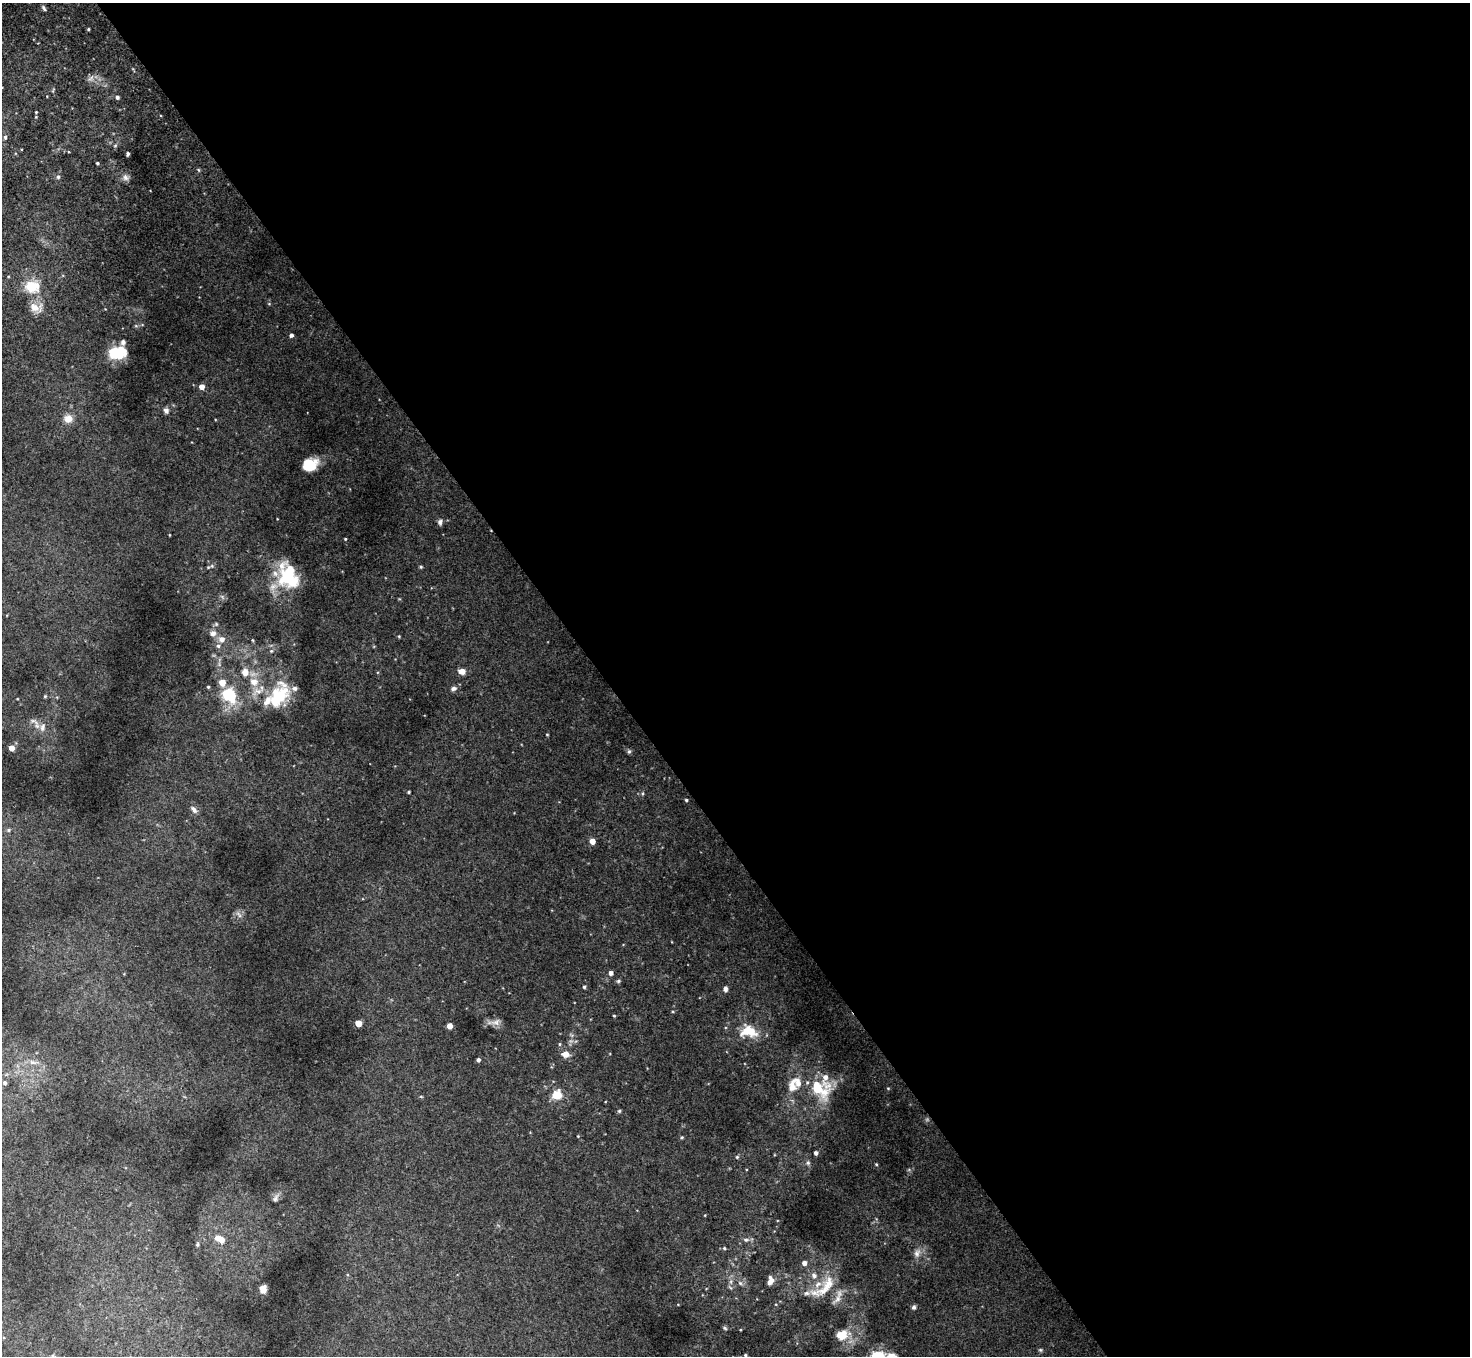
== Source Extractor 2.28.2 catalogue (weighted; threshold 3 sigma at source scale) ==
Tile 8 of 4 x 4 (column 4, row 2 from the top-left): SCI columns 4407-5874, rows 2867-4220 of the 5877 x 5870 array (HDU 1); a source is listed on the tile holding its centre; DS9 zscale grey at full resolution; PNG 1472 x 1358 px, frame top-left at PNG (2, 3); no overlay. Shown black and unused: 59% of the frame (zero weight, under 3 of 4 exposures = <1% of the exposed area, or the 3 px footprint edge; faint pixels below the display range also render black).
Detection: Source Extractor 2.28.2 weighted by HDU 2 'WHT'; one run over the whole footprint, this tile lists its part. Background 0.011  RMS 0.0047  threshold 0.0212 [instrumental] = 3 sigma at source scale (4.5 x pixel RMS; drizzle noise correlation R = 1.50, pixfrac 1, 0.05/0.05 arcsec/px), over >= 5 px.
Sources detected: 117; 3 too faint to see at this stretch — not listed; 12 inside a brighter listed object's ellipse — not listed separately; the other 102 listed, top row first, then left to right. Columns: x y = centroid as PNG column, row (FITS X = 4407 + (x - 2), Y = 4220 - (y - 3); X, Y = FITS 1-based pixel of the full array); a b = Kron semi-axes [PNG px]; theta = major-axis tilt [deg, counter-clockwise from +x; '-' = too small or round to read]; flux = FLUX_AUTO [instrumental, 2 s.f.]
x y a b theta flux
44 8 8 4 -57 0.96
88 29 4 3 - 0.55
133 69 7 3 -55 0.48
91 78 11 8 42 2.3
53 90 7 3 59 0.46
117 97 4 4 - 1.3
36 112 4 4 - 0.42
36 117 3 3 - 0.37
5 137 6 5 - 1.1
115 146 6 3 20 0.64
128 154 4 3 - 0.82
97 163 3 3 - 0.69
198 170 6 4 -61 0.64
58 177 6 5 - 1.1
126 177 10 8 -28 2.1
32 286 20 17 -2 13
269 304 5 3 - 0.42
34 307 15 11 -29 5
136 326 6 4 -18 0.59
291 335 4 4 - 1.4
117 353 18 12 7 15
202 387 4 4 - 3.7
166 410 7 6 - 1.5
68 419 11 10 - 4.4
310 464 16 12 23 9.5
440 522 8 6 75 1.4
170 535 3 2 - 0.32
345 539 3 3 - 0.44
208 567 6 5 - 0.73
421 567 4 4 - 0.65
288 576 31 22 -70 25
213 633 10 8 1 2.8
399 636 4 4 - 0.48
222 639 7 7 - 3.1
252 640 5 3 - 0.5
218 646 7 6 - 1.5
271 651 5 5 - 0.78
462 671 8 7 - 3
254 682 13 12 - 6.5
208 687 3 3 - 0.6
453 689 8 6 12 1.6
229 695 25 19 -56 18
45 696 4 4 - 0.51
277 696 32 21 25 25
34 721 16 6 -32 2.2
42 727 11 7 82 2.3
547 734 3 3 - 0.41
11 748 4 4 - 5.2
629 751 6 5 - 0.8
409 792 3 3 - 0.6
643 793 5 3 - 0.52
686 800 3 3 - 0.63
194 809 12 6 -47 1.8
9 830 5 4 - 0.73
592 841 4 4 - 4.9
239 915 11 5 -46 1.6
611 973 5 5 - 1.7
618 981 6 5 - 0.78
584 987 4 4 - 0.74
725 989 7 6 - 1.5
614 1016 3 3 - 0.48
496 1022 14 9 7 2.7
358 1023 6 6 - 3.6
450 1026 4 4 - 5.3
749 1031 22 15 -7 12
559 1044 5 3 - 0.55
565 1054 9 7 -3 3.8
478 1060 4 3 - 1.2
33 1062 12 6 -11 2.5
825 1079 37 11 -74 8.4
5 1083 5 5 - 1.2
792 1086 20 13 86 6.9
818 1088 15 8 -48 23
888 1088 5 4 - 0.47
557 1095 10 9 - 9.4
619 1111 5 4 - 0.7
578 1136 4 3 - 0.36
682 1137 4 4 - 0.54
816 1153 4 4 - 1.5
737 1157 5 5 - 0.61
808 1163 7 5 -90 1
876 1164 4 4 - 0.46
276 1198 15 7 61 2.2
705 1215 4 2 - 0.31
221 1240 7 6 - 4.6
746 1240 8 5 -2 1.4
197 1244 6 4 87 0.75
724 1248 4 4 - 0.62
917 1253 12 8 71 2.8
804 1263 5 4 - 2.4
731 1281 7 4 72 1.1
770 1281 9 6 78 3.6
740 1283 6 6 - 1.2
824 1287 44 16 41 14
263 1289 7 6 - 2.8
838 1299 21 8 46 4
914 1307 6 5 - 0.98
725 1328 6 4 -28 0.67
842 1335 20 14 21 8.9
1040 1350 5 4 - 0.64
745 1355 4 4 - 0.53
53 1356 6 5 - 0.78
Isophote crosses this tile's border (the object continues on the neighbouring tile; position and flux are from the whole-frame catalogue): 1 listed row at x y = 53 1356